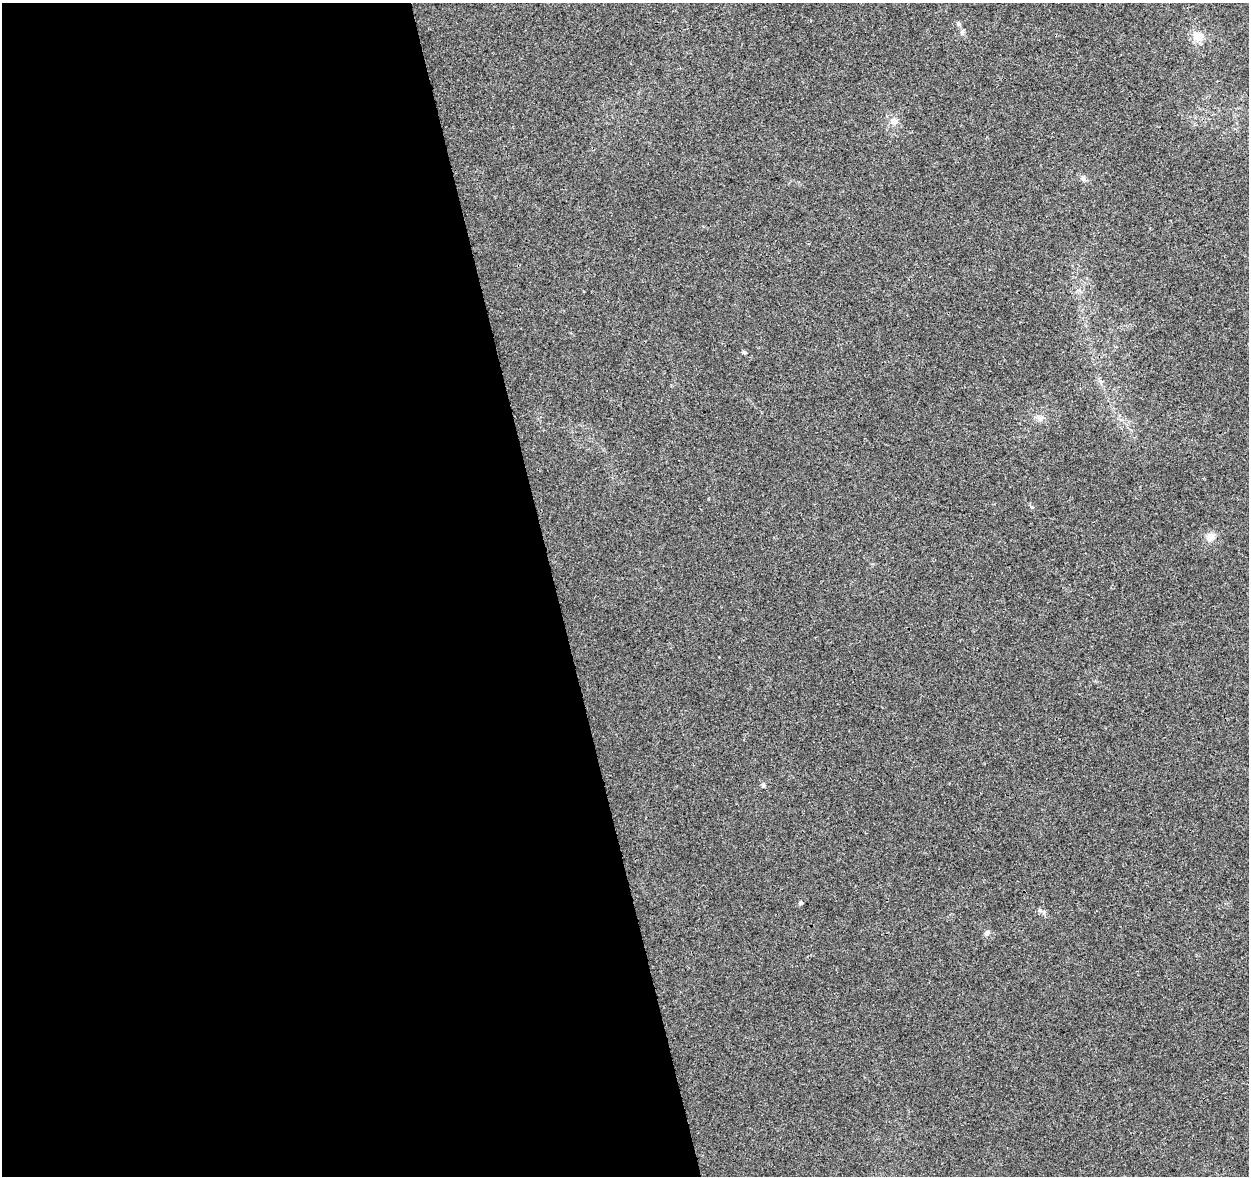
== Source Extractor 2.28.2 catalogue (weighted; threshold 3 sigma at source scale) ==
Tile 9 of 4 x 4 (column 1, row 3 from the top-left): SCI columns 58-1304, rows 1272-2445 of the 5100 x 4843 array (HDU 1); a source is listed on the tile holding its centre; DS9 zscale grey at full resolution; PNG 1251 x 1178 px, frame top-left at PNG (2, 3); no overlay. Shown black and unused: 44% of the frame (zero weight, under 3 of 4 exposures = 5% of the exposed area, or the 3 px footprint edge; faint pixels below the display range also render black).
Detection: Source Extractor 2.28.2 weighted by HDU 2 'WHT'; one run over the whole footprint, this tile lists its part. Background 0.0053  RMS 0.0027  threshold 0.012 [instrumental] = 3 sigma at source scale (4.5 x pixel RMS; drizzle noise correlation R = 1.50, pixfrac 1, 0.0396/0.0396 arcsec/px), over >= 5 px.
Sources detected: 11; all 11 listed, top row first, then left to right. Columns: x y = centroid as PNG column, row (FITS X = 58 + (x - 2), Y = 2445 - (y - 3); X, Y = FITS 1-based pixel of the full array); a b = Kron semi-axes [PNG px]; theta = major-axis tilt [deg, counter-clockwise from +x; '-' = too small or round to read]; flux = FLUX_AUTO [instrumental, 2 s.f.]
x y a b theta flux
959 24 6 4 -47 0.45
1198 37 15 12 -11 3
894 121 11 9 -71 1.6
1083 178 8 6 -56 0.77
744 352 6 5 - 0.36
1040 418 9 8 - 1.2
1032 507 6 3 -18 0.29
1210 537 11 10 - 2
763 785 6 4 -90 0.37
801 903 5 4 - 0.68
987 933 8 6 50 0.86